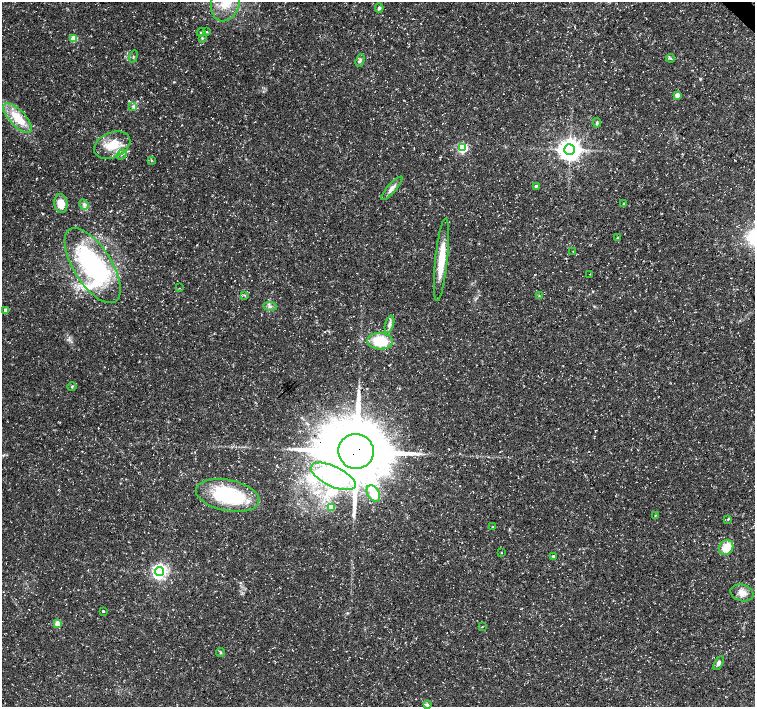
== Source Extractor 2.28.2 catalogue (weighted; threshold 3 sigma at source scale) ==
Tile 10 of 4 x 4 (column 2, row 3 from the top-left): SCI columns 1512-3016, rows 1632-3040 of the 6028 x 6015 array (HDU 1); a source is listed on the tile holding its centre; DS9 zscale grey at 2 x 2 block average (1 PNG px = mean of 2 x 2 image px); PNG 757 x 709 px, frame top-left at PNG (2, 2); each listed source drawn as its Kron ellipse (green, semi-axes under 4 px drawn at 4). Shown black and unused: <1% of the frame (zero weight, under 3 of 5 exposures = <1% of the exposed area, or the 3 px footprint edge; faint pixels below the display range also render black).
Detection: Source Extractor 2.28.2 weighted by HDU 2 'WHT'; one run over the whole footprint, this tile lists its part. Background 0.0414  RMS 0.0028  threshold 0.0125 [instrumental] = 3 sigma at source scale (4.5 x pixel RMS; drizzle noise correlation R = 1.50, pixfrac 1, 0.0396/0.0396 arcsec/px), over >= 5 px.
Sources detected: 57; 1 inside a brighter object's white glare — neither listed nor drawn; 1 inside a brighter listed object's ellipse — not listed separately; the other 55 listed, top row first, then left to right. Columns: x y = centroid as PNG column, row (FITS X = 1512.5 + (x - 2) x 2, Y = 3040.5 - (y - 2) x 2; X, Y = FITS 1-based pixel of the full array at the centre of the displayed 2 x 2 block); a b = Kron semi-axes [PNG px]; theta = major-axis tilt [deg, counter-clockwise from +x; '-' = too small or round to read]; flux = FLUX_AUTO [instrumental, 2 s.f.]
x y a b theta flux
225 2 19 14 74 18
379 8 4 4 - 1.2
207 32 2 2 - 0.63
201 33 4 4 - 1.1
74 38 3 3 - 20
202 38 3 3 - 0.71
133 57 6 2 71 0.54
670 58 4 2 - 0.71
360 61 6 3 70 1.4
677 95 3 3 - 7.2
133 106 4 3 - 1
18 118 19 8 -46 17
597 123 5 4 - 1.1
112 145 19 12 23 15
463 148 3 3 - 65
570 150 5 5 - 630
122 154 5 3 - 1
151 160 3 3 - 0.55
536 186 3 2 - 1.1
392 188 15 4 48 3.7
61 203 9 6 -84 9
84 204 5 3 - 1.6
623 204 3 3 - 0.43
618 238 3 3 - 0.78
573 251 2 2 - 0.21
441 260 42 6 84 20
93 266 43 19 -58 120
590 274 2 2 - 0.17
180 288 3 2 - 0.32
245 295 3 2 - 0.47
539 296 3 2 - 0.49
270 306 7 3 -5 1.7
6 310 3 3 - 3.3
390 324 9 4 74 2.4
380 341 13 8 -3 23
72 387 4 3 - 0.75
356 451 18 17 - 5300
333 476 24 10 -25 23
373 493 9 6 -61 16
228 495 32 15 -11 59
331 507 3 3 - 12
655 515 3 2 - 0.32
728 519 3 3 - 0.59
493 527 3 2 - 0.44
726 547 8 6 55 11
501 553 3 2 - 0.31
553 556 3 3 - 0.96
159 571 4 4 - 210
742 593 11 8 -16 5.6
103 611 2 2 - 0.94
58 624 3 3 - 16
482 627 3 2 - 0.32
220 653 5 3 - 0.78
719 663 7 4 62 2.4
427 705 4 3 - 0.96
Overlapping masked pixels (flux is a lower limit): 1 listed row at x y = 356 451
Isophote crosses this tile's border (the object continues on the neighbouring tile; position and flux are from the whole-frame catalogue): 1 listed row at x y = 225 2
Diffuse or blended objects may show on this block-average render without a row.